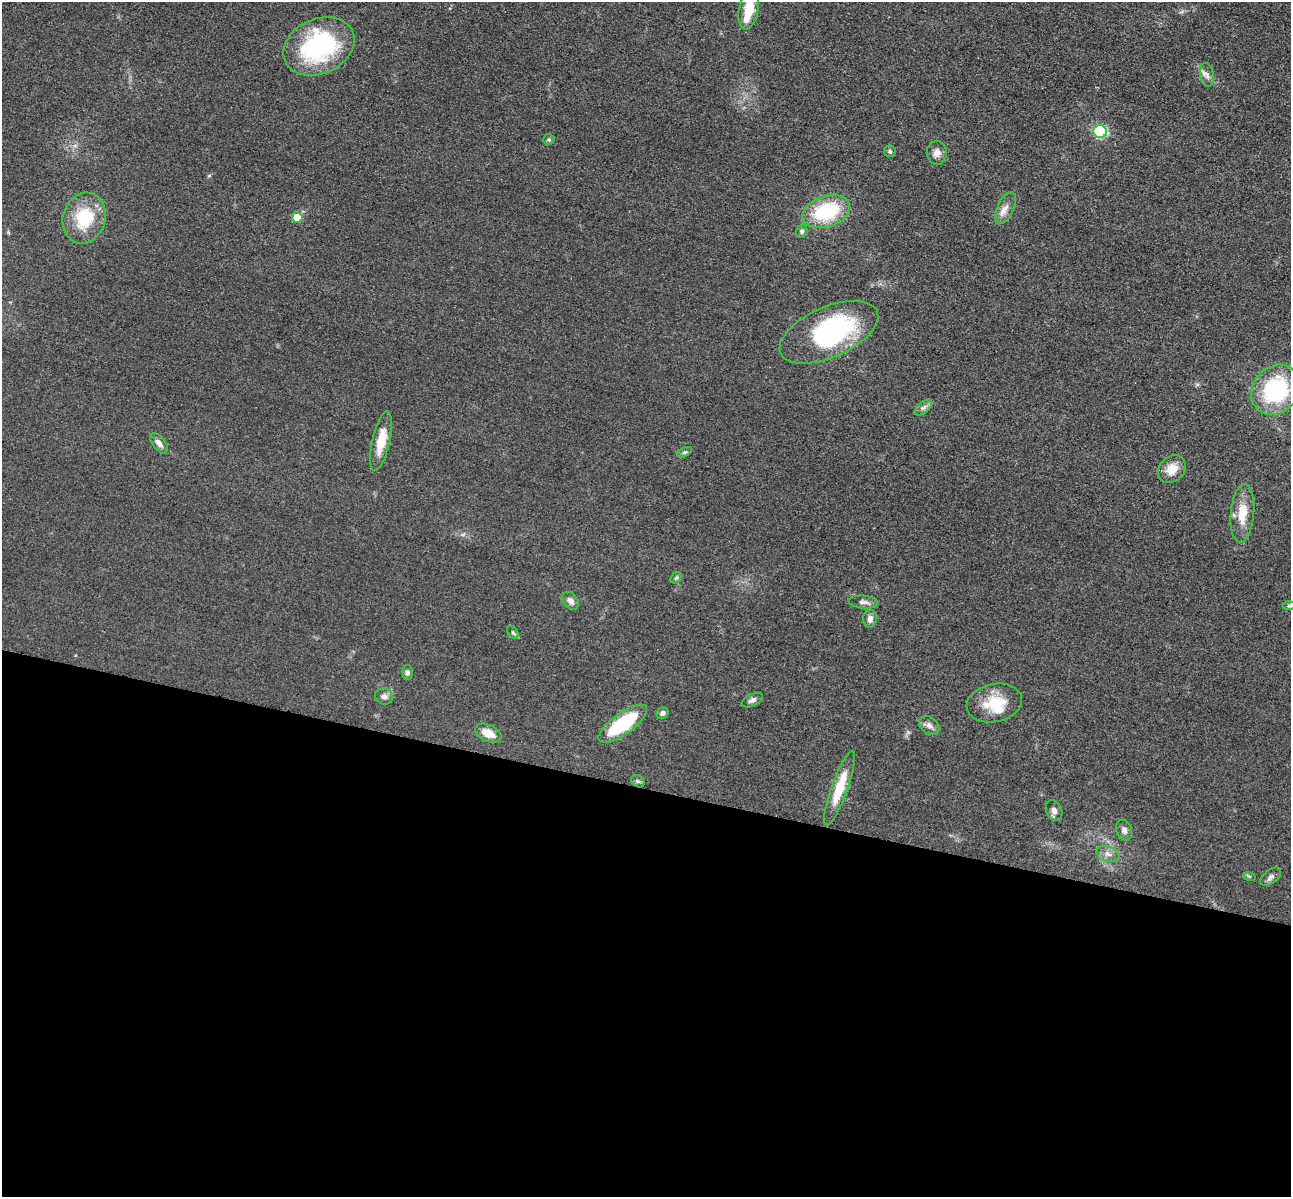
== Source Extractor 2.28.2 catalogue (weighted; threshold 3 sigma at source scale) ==
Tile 14 of 4 x 4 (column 2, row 4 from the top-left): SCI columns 1462-2750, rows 396-1590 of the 5350 x 5365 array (HDU 1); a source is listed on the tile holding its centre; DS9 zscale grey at full resolution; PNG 1293 x 1199 px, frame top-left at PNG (2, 2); each listed source drawn as its Kron ellipse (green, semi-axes under 4 px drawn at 4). Shown black and unused: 34% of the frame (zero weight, under 3 of 4 exposures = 9% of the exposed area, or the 3 px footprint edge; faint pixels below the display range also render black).
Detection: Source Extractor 2.28.2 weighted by HDU 2 'WHT'; one run over the whole footprint, this tile lists its part. Background 0.0485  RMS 0.0084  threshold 0.0377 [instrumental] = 3 sigma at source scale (4.5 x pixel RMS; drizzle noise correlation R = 1.50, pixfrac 1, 0.05/0.05 arcsec/px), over >= 5 px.
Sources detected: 44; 1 inside a brighter object's white glare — neither listed nor drawn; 2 inside a brighter listed object's ellipse — not listed separately; the other 41 listed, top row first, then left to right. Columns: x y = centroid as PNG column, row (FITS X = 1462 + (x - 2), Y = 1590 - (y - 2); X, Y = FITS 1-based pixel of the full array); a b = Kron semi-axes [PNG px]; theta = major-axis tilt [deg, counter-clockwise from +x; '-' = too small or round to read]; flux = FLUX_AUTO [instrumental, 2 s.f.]
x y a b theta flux
749 9 21 9 79 22
319 46 37 27 24 100
1207 75 12 6 -79 3.7
1100 132 7 6 - 100
549 139 6 5 - 1.2
890 151 6 5 - 1.5
937 153 11 10 - 5.7
1006 208 17 8 66 6.2
826 212 24 15 19 55
297 217 5 5 - 19
84 218 26 21 73 37
802 231 6 5 - 1.8
829 332 53 25 23 120
1276 390 27 22 50 84
923 407 10 5 40 2.7
381 441 30 9 78 17
159 443 12 6 -52 4.6
685 452 8 4 30 1.4
1172 469 15 12 43 11
1242 513 29 11 85 18
676 578 6 5 - 1.4
571 601 10 7 -53 4.1
863 602 15 6 -4 3.3
1289 606 6 4 1 1.4
870 619 8 7 - 4.1
513 632 7 4 -54 1.3
407 673 7 5 90 2.1
384 697 9 8 - 3.2
752 700 11 6 24 3.2
994 703 28 19 12 25
663 713 6 5 - 2.3
623 724 29 10 36 55
929 725 11 8 -38 3.6
488 733 14 8 -25 12
638 781 7 5 -42 1.7
839 788 39 8 70 25
1054 811 11 7 -65 3.7
1124 830 10 7 -69 3.9
1108 854 12 7 -20 4.6
1249 876 6 4 -18 1
1271 877 12 6 39 2.8
Isophote crosses this tile's border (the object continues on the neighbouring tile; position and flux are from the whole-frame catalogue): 1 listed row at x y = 749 9